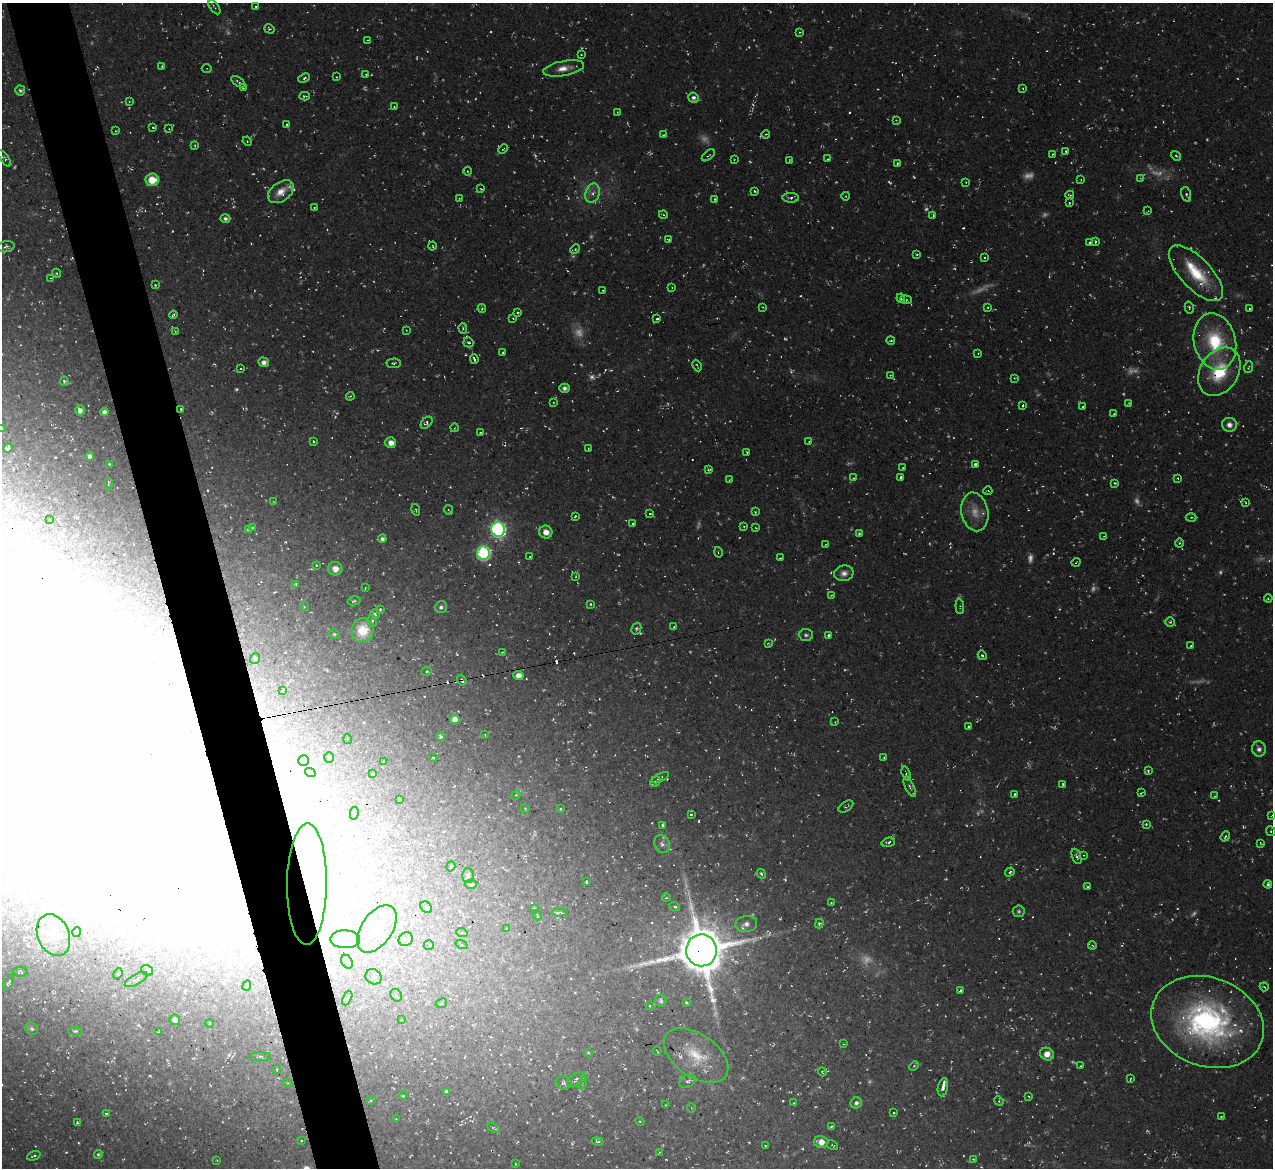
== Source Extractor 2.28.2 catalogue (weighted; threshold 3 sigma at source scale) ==
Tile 11 of 4 x 4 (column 3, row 3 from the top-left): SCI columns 2602-3872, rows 1320-2485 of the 5142 x 5088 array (HDU 1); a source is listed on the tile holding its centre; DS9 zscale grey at full resolution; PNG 1275 x 1170 px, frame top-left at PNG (2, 3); each listed source drawn as its Kron ellipse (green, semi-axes under 4 px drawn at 4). Shown black and unused: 5% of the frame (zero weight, under 2 of 3 exposures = <1% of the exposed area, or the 3 px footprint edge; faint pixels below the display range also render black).
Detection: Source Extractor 2.28.2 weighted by HDU 2 'WHT'; one run over the whole footprint, this tile lists its part. Background 0.0534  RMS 0.0089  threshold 0.0399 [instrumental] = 3 sigma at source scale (4.5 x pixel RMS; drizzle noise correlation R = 1.50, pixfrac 1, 0.05/0.05 arcsec/px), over >= 5 px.
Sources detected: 469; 80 too faint to see at this stretch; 23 inside a brighter object's white glare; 23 cosmic-ray / hot-pixel residue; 1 long thin detection or spike segment (spike, bleed or trail) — neither listed nor drawn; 8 inside a brighter listed object's ellipse — not listed separately; the other 334 listed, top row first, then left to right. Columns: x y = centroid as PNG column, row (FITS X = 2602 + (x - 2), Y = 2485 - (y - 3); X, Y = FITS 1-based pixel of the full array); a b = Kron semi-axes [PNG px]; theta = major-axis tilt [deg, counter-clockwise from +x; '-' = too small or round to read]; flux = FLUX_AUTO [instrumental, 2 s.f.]
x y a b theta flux
214 7 8 3 -53 1.2
256 7 3 2 - 0.87
269 29 5 4 - 1.7
800 32 3 3 - 0.91
368 40 4 3 - 0.81
581 54 3 2 - 0.65
162 66 4 3 - 1
207 68 5 3 - 0.91
564 68 21 7 11 10
366 74 3 3 - 0.75
336 77 2 2 - 0.68
304 78 6 4 23 2
238 82 8 3 -35 1.6
243 88 3 2 - 1.2
1023 88 2 2 - 0.77
20 90 5 5 - 2.2
304 96 5 3 - 1.3
693 98 5 5 - 3.2
129 102 3 3 - 0.85
394 107 2 2 - 0.7
617 112 3 2 - 0.47
896 120 3 3 - 0.78
287 125 3 3 - 1.4
153 127 3 2 - 1
169 129 4 2 - 0.56
116 131 3 3 - 0.83
766 134 4 4 - 1.1
663 135 3 3 - 0.83
247 141 5 4 - 1.2
195 145 4 3 - 1
503 149 5 3 - 1.1
1066 151 2 2 - 0.85
1053 154 2 2 - 0.75
708 155 8 2 39 1.1
1176 156 5 3 - 1.2
4 158 9 4 -54 1.9
734 159 3 2 - 0.56
827 159 2 2 - 0.56
789 160 3 2 - 0.73
897 163 3 2 - 0.81
467 171 4 3 - 0.77
1140 178 4 2 - 0.73
152 180 7 6 - 17
1081 180 3 2 - 0.55
966 182 3 3 - 0.76
481 189 4 2 - 1
755 191 3 2 - 1.2
281 192 15 9 36 12
592 193 10 7 69 6
1186 194 7 5 -76 1.9
1070 195 4 3 - 1.2
846 196 4 3 - 0.75
459 198 4 2 - 0.69
791 198 8 5 -2 2.5
715 199 3 2 - 0.79
1069 203 2 2 - 0.91
314 208 2 2 - 0.71
1148 211 3 2 - 0.61
663 214 4 3 - 0.94
933 215 4 3 - 1.3
225 218 5 4 - 3
668 239 4 3 - 1.3
1096 241 3 3 - 1.9
1089 243 3 2 - 1.1
433 246 4 3 - 0.89
6 247 9 5 10 2.5
575 249 5 4 - 1.2
917 254 3 2 - 0.94
984 257 3 2 - 1.2
57 273 5 4 - 1.3
1196 273 36 15 -46 42
51 278 4 2 - 0.75
155 285 4 3 - 1.1
672 287 3 2 - 0.58
603 290 3 2 - 0.73
901 298 4 3 - 2.4
906 300 6 4 -5 1.3
762 307 4 2 - 0.67
988 307 3 3 - 0.8
1189 307 6 4 -76 1.6
482 308 4 3 - 1.3
1249 308 2 2 - 0.77
517 312 3 3 - 1.3
173 315 4 3 - 1.4
513 318 3 2 - 0.68
657 319 3 3 - 2.2
463 328 5 4 - 1.3
406 330 3 2 - 0.54
175 331 3 2 - 0.78
891 340 4 3 - 1.2
468 342 5 4 - 1.8
1215 342 28 21 -76 60
503 352 3 3 - 1
978 353 3 2 - 0.61
474 359 5 3 - 3.3
264 362 5 4 - 4.7
394 363 7 4 4 2.1
697 366 6 3 -65 1.1
1248 367 6 3 70 1
241 369 3 2 - 0.8
1219 372 26 19 58 50
890 375 2 2 - 0.47
1014 378 3 2 - 0.7
64 381 5 3 - 2
564 388 5 4 - 3.1
350 396 4 3 - 1.1
553 402 3 2 - 0.69
1129 403 4 2 - 0.63
1023 405 3 3 - 1
1083 407 4 4 - 1.1
181 409 3 3 - 1.8
80 410 5 4 - 4.2
104 412 4 4 - 4.3
1114 414 2 2 - 0.71
426 423 7 5 47 3.5
1229 425 7 7 - 5.3
2 428 3 2 - 0.73
454 428 4 2 - 0.64
480 432 2 2 - 0.99
313 441 3 3 - 1.3
809 441 4 2 - 0.75
391 443 5 5 - 7.4
8 448 5 4 - 7
588 448 3 2 - 0.62
747 452 3 2 - 1
90 456 4 4 - 3.9
975 464 4 4 - 2.8
109 465 4 3 - 1.5
903 468 3 2 - 0.68
708 470 4 3 - 1.6
853 478 3 3 - 1.2
901 478 4 3 - 7
1178 478 3 2 - 0.85
729 480 3 2 - 0.8
108 483 6 2 89 1.1
1115 483 3 2 - 1
988 491 5 2 - 0.82
274 502 3 2 - 0.62
1245 502 4 2 - 0.98
416 510 6 2 -75 1
449 510 5 3 - 0.89
755 512 3 2 - 0.87
975 512 19 13 -79 14
650 514 3 2 - 1
575 516 3 2 - 0.97
1191 517 5 3 - 1.2
49 520 3 2 - 0.78
633 523 3 2 - 1.5
744 526 4 2 - 0.78
252 527 3 2 - 0.66
756 528 3 2 - 0.73
498 529 7 7 - 280
249 530 4 3 - 2.3
546 532 6 6 - 8
859 533 4 3 - 1.2
1104 536 3 2 - 0.58
382 539 4 4 - 3.2
1179 543 4 4 - 1.4
826 545 3 2 - 0.98
718 552 5 3 - 0.82
483 553 6 6 - 150
530 557 3 3 - 0.72
780 558 3 2 - 0.71
1076 562 5 2 - 0.71
316 565 3 2 - 0.7
335 569 7 7 - 7.1
844 573 9 8 - 5.3
576 577 3 2 - 0.85
296 584 3 3 - 1.3
365 588 3 2 - 0.62
831 595 3 3 - 0.75
1268 598 4 3 - 1.1
354 601 6 2 14 1.3
590 604 3 2 - 0.91
960 606 8 3 -86 1.5
304 607 4 3 - 1.2
441 607 6 6 - 2.7
380 609 4 3 - 1.2
375 614 4 3 - 1.2
372 621 6 4 -73 1.6
1170 622 5 4 - 1.5
674 627 3 3 - 0.93
636 629 6 4 61 1.8
363 630 12 11 - 24
334 634 5 5 - 1.2
806 635 7 6 - 2.2
829 635 4 3 - 1.7
768 643 3 3 - 0.85
1191 646 3 3 - 1.1
502 652 4 2 - 0.74
982 655 5 4 - 1.7
255 658 6 4 52 7.3
427 672 5 4 - 1.3
518 675 5 4 - 9.5
462 680 5 3 - 2.5
283 690 3 2 - 1.3
455 719 5 5 - 6.9
835 722 3 3 - 0.66
969 727 3 3 - 1.9
485 735 3 3 - 0.83
441 737 4 4 - 1.9
348 739 5 3 - 1.2
1259 749 8 7 - 4
329 757 5 5 - 1.7
884 757 3 2 - 0.94
433 758 3 2 - 0.83
304 761 5 5 - 2.3
384 762 4 3 - 1.2
1148 771 3 3 - 1.4
310 772 5 3 - 1.1
906 773 7 4 -72 1.4
372 774 3 2 - 1
660 778 9 3 24 1.6
655 781 6 4 49 1.8
1063 784 4 3 - 1.4
910 787 11 4 -64 2.5
1141 793 4 2 - 1
1015 794 3 2 - 1.1
516 795 5 4 - 1.2
1214 796 4 3 - 0.73
399 799 4 3 - 2.2
846 807 8 4 34 1.6
525 808 4 2 - 0.69
560 809 3 3 - 0.96
354 813 6 4 80 1.8
691 814 3 3 - 1.3
1272 815 3 2 - 0.66
1146 824 3 3 - 1.5
663 825 3 3 - 2.1
1271 831 5 4 - 1.5
1225 836 5 4 - 2
888 842 7 4 17 2
1261 843 4 3 - 0.87
662 844 9 7 -67 4
1083 855 2 2 - 0.54
1077 856 8 4 -67 2.1
451 866 5 4 - 1.2
1010 872 5 3 - 1.4
761 874 5 4 - 2
468 876 7 5 89 2.2
586 882 3 2 - 0.99
307 884 61 20 89 90
471 884 6 4 2 2.1
1268 884 4 3 - 2.3
1088 887 3 3 - 0.97
666 898 4 3 - 0.8
831 902 3 2 - 0.7
426 907 6 5 - 1.9
675 907 5 4 - 1.4
534 909 3 3 - 1.6
1019 911 6 6 - 1.8
559 912 7 3 3 1.9
537 915 5 3 - 0.95
746 924 11 8 8 6
819 924 5 4 - 1.6
377 929 27 15 56 39
507 929 3 3 - 1.9
77 932 5 4 - 3.1
462 933 6 4 -18 1.4
53 935 22 15 -66 23
345 939 15 9 -2 12
406 939 7 6 - 3.9
429 945 5 5 - 1.7
461 945 6 4 -21 1.4
1092 945 4 3 - 1
701 950 16 15 - 4600
347 962 7 5 -59 2.8
147 970 6 5 - 2.6
20 972 7 4 -4 1.6
118 974 5 4 - 1.4
374 977 8 7 - 4.5
136 980 12 5 29 2.9
9 982 8 3 61 1.6
247 985 5 3 - 1.3
1264 987 4 3 - 1.1
960 991 3 3 - 2.2
396 995 6 5 - 2.4
347 998 8 4 66 2.1
661 1001 6 6 - 1.9
686 1002 3 3 - 1.1
441 1003 6 4 28 1.7
650 1006 3 3 - 1.1
175 1020 5 5 - 4.3
401 1020 2 2 - 0.86
1207 1022 57 44 -20 240
210 1023 4 3 - 1.4
32 1029 6 5 - 1.9
75 1031 6 4 1 2
159 1031 4 2 - 0.92
844 1044 3 3 - 0.65
657 1051 4 2 - 0.9
588 1052 3 3 - 1.2
1047 1054 7 6 - 10
696 1056 36 21 -35 37
260 1057 11 4 2 1.9
914 1066 5 3 - 1.1
1081 1066 3 2 - 0.74
277 1070 4 3 - 1.1
822 1072 4 3 - 0.88
1130 1079 3 2 - 0.8
576 1080 10 6 32 4.1
688 1081 9 6 30 3.8
583 1082 7 4 72 2
287 1083 5 4 - 1.1
564 1083 7 6 - 2.7
943 1087 9 5 78 5
446 1091 4 3 - 3.1
403 1096 4 3 - 1
1029 1096 3 2 - 0.73
371 1100 5 3 - 1.1
999 1101 5 4 - 1.3
794 1103 3 2 - 0.98
856 1103 6 5 - 2.9
666 1105 3 2 - 0.57
691 1108 4 3 - 0.81
106 1113 3 3 - 1.5
894 1113 3 2 - 0.92
1221 1116 3 2 - 0.72
396 1119 3 2 - 0.81
640 1121 5 4 - 1.1
77 1123 4 3 - 1.4
831 1126 4 3 - 1.3
494 1128 7 3 -23 1.4
301 1141 2 2 - 0.88
597 1141 6 3 -12 1.2
821 1142 7 6 - 8.5
832 1145 6 2 -32 0.78
765 1146 2 2 - 0.75
659 1152 4 2 - 0.71
98 1154 4 4 - 1.5
34 1156 7 3 22 1.3
973 1159 4 3 - 0.71
217 1160 2 2 - 0.6
516 1164 3 2 - 0.61
Overlapping masked pixels (flux is a lower limit): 5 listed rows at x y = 181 409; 462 680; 307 884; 377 929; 701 950
Isophote crosses this tile's border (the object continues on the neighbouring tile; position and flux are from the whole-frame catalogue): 3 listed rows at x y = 2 428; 1272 815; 1207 1022
Unlisted compact peaks at least as high as the median listed source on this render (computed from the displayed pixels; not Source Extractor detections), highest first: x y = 699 821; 457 654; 150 1076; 208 490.